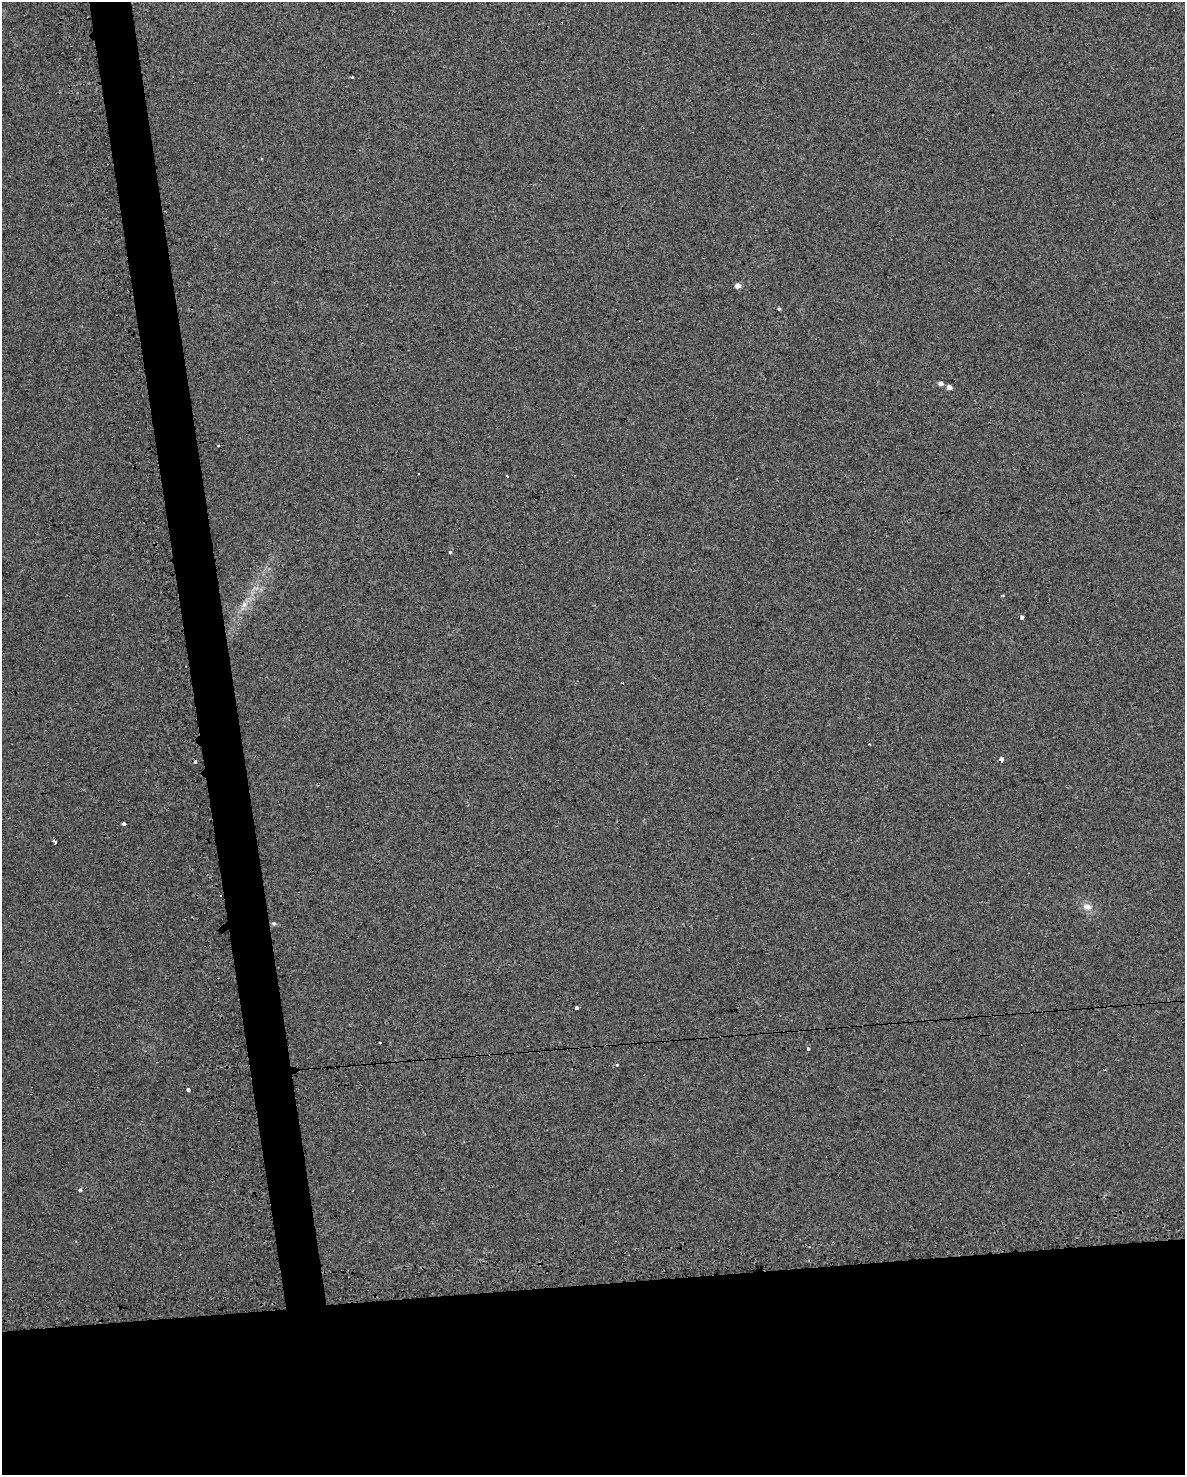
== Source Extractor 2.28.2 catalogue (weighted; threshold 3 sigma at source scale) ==
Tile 11 of 4 x 3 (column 3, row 3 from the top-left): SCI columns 2406-3588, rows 63-1535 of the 4772 x 4534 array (HDU 1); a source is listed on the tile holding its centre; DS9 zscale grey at full resolution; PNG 1187 x 1477 px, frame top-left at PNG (2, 2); no overlay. Shown black and unused: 16% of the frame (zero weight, under 2 of 3 exposures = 3% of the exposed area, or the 3 px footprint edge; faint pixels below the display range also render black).
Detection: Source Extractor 2.28.2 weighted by HDU 2 'WHT'; one run over the whole footprint, this tile lists its part. Background 0.0301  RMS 0.013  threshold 0.0601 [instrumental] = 3 sigma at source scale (4.5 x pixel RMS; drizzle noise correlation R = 1.50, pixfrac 1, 0.0396/0.0396 arcsec/px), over >= 5 px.
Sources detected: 27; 5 cosmic-ray / hot-pixel residue — not listed; the other 22 listed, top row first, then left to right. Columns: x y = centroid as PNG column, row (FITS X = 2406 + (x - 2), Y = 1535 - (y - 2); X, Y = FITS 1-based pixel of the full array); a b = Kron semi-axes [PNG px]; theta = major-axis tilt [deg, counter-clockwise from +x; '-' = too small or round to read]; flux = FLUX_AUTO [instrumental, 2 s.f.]
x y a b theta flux
352 77 3 3 - 0.98
738 286 4 4 - 11
779 309 3 3 - 1.7
940 383 4 4 - 5.9
949 387 4 4 - 7.7
218 445 3 3 - 3.7
451 552 3 3 - 14
1003 595 4 3 - 1.1
244 605 11 7 46 7.8
1022 617 3 3 - 76
869 744 2 2 - 1.4
1001 759 4 3 - 33
123 823 4 3 - 6
54 841 3 3 - 27
1087 907 12 9 -10 8.9
274 923 5 4 - 2.1
576 1008 3 3 - 14
380 1043 3 3 - 2.3
808 1049 3 3 - 5.3
617 1064 3 3 - 10
188 1090 3 3 - 26
80 1190 5 4 - 2